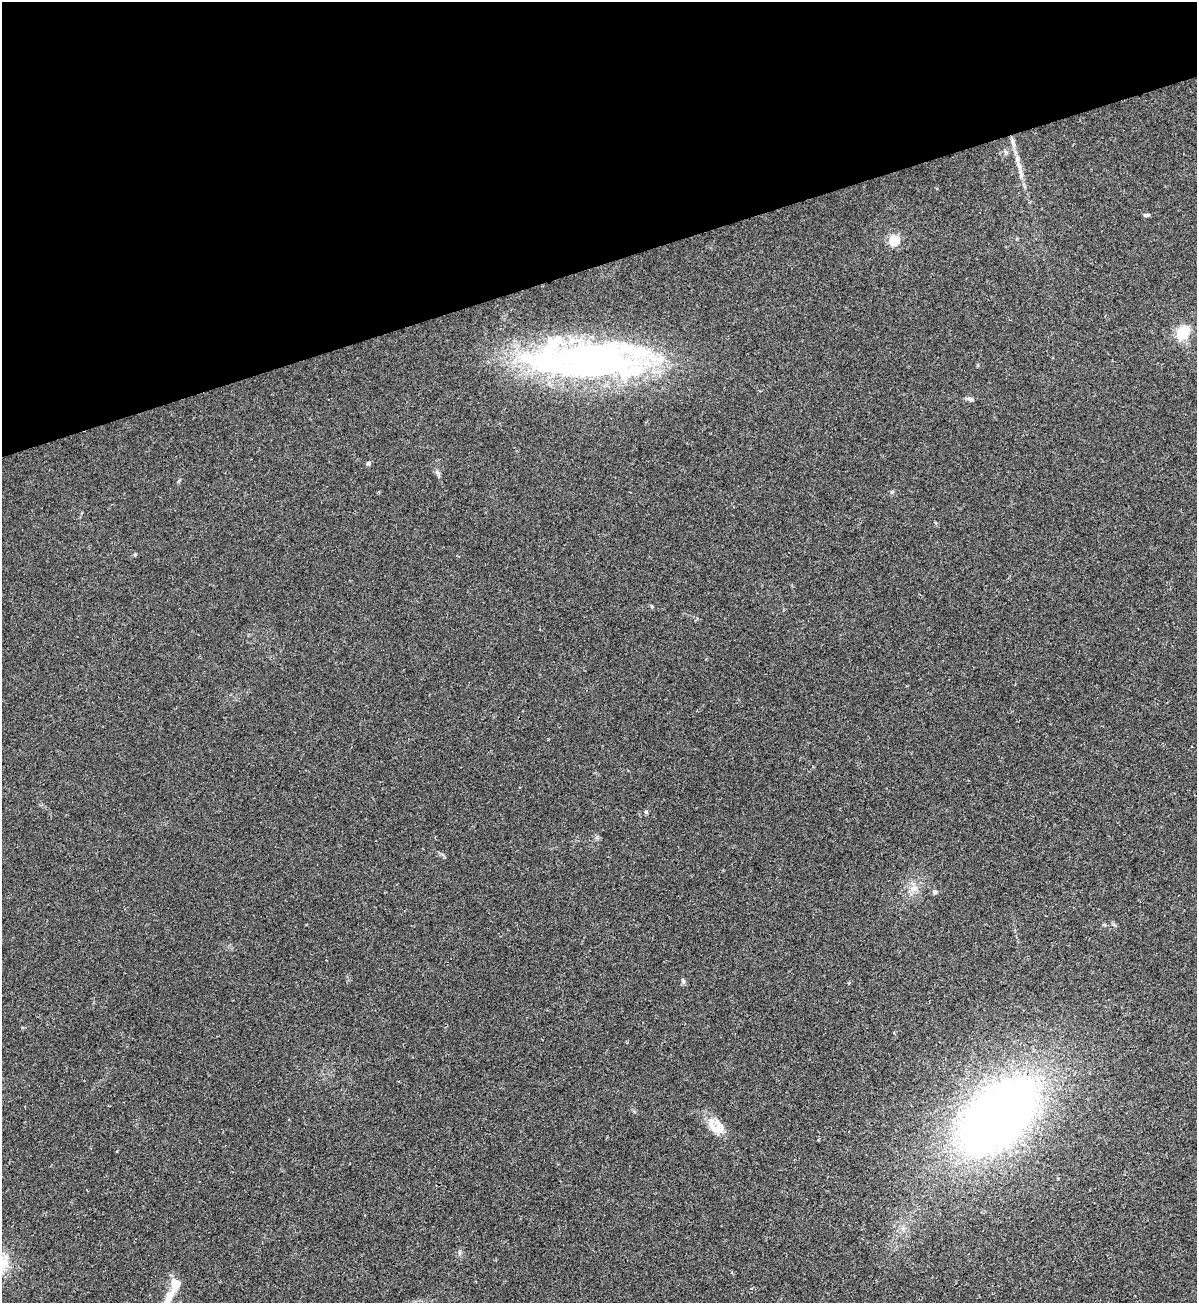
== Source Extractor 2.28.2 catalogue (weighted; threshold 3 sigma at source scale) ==
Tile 3 of 4 x 4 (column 3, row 1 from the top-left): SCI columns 2690-3884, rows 3915-5215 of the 5258 x 5228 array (HDU 1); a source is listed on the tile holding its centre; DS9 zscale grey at full resolution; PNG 1199 x 1305 px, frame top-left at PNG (2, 2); no overlay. Shown black and unused: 20% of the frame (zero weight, under 2 of 3 exposures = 2% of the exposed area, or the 3 px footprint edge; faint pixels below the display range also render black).
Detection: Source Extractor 2.28.2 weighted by HDU 2 'WHT'; one run over the whole footprint, this tile lists its part. Background 0.0154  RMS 0.0063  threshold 0.0285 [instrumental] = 3 sigma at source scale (4.5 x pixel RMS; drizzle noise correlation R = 1.50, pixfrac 1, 0.05/0.05 arcsec/px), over >= 5 px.
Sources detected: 27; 1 inside a brighter object's white glare — not listed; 6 inside a brighter listed object's ellipse — not listed separately; the other 20 listed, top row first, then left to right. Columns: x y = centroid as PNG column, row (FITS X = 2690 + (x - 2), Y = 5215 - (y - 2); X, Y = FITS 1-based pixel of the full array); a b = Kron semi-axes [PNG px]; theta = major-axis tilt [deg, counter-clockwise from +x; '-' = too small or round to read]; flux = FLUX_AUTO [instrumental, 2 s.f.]
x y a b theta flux
1006 152 6 6 - 1.3
1017 160 19 6 -78 4.9
1146 215 8 4 10 1.1
894 240 5 5 - 44
1182 334 5 5 - 83
589 361 134 46 -1 250
970 399 8 5 -26 1.6
368 463 4 4 - 2.2
438 473 9 5 -61 1.7
646 812 5 4 - 1.2
597 837 6 4 71 0.97
913 888 10 8 45 3.8
934 892 6 5 - 1.5
683 981 8 4 -74 1.3
894 1033 4 3 - 0.61
997 1116 66 38 43 580
714 1128 25 9 -44 7.7
117 1151 2 2 - 0.57
87 1190 3 2 - 0.63
169 1297 20 8 63 8.6
Unlisted compact peaks at least as high as the median listed source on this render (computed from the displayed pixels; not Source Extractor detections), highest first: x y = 135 554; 891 492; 459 1252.